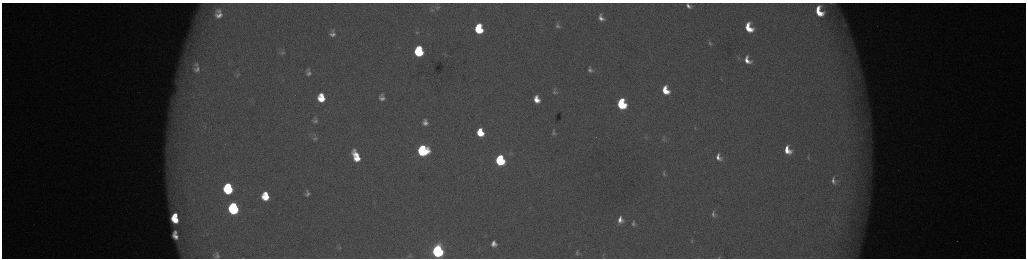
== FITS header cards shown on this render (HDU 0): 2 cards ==
NAXIS1  =                 2048 /fastest changing axis
NAXIS2  =                  512 /next to fastest changing axis

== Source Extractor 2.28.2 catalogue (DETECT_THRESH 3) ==
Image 2048 x 512 px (HDU 0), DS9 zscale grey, zoomed out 1/2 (1 PNG px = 2 x 2 image px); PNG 1028 x 260 px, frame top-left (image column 1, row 511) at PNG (2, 3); no overlay
Background 176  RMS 2.1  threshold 6.19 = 3 sigma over >= 5 px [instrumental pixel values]
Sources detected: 75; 5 cannot appear on this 1/2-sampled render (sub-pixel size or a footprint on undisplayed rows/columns) and are not listed; the other 70 listed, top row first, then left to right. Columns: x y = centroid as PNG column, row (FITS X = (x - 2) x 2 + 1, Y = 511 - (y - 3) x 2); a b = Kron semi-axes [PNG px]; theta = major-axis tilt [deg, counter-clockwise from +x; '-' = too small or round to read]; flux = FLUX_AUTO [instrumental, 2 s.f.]
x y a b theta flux
831 3 8 4 -12 1100
688 6 10 6 -37 2700
437 7 9 6 -3 1900
432 10 8 5 10 1400
219 11 5 4 - 1200
819 11 11 7 -66 12000
219 15 6 5 - 2500
601 18 7 4 -63 2400
844 25 6 6 - 1300
558 26 7 5 -57 1300
749 28 9 6 -66 11000
479 29 8 6 -81 24000
417 32 6 5 - 910
332 33 8 5 88 2200
710 43 8 4 -68 1000
419 51 8 6 -82 37000
282 53 6 3 20 720
738 58 5 3 - 440
747 60 10 7 -62 4800
197 65 11 9 -16 4000
590 67 4 3 - 490
196 69 13 10 -13 4900
308 70 6 4 -47 660
590 70 7 5 -22 1400
309 73 7 6 - 1600
237 75 7 3 43 600
665 90 7 5 -67 9300
555 92 9 6 -72 1400
382 95 6 5 - 1100
321 98 9 7 -86 11000
382 98 9 7 -17 2600
537 99 8 6 -73 5600
621 104 7 6 - 40000
315 121 9 8 - 2200
425 122 6 5 - 2300
695 128 4 3 - 370
480 132 7 5 -75 11000
554 133 7 6 - 1300
646 137 4 3 - 390
315 138 9 6 13 1700
663 139 7 5 49 940
787 150 9 7 -64 7200
423 151 7 7 - 59000
356 156 11 6 -66 10000
718 157 7 4 -69 2700
808 158 7 4 -77 860
500 160 7 6 - 50000
664 174 7 4 -85 870
833 180 7 4 -83 1700
228 189 8 7 - 36000
307 193 9 7 88 1900
265 196 8 6 -82 11000
233 208 8 7 - 61000
713 214 6 4 -78 1300
175 215 4 3 - 3300
175 219 7 5 -44 9800
620 220 9 7 86 3900
634 224 8 7 - 1600
175 232 3 3 - 1100
175 236 6 4 -48 3000
692 241 5 3 - 490
494 244 6 5 - 2800
339 247 11 7 -88 2000
438 251 7 6 - 130000
217 253 5 4 - 670
577 253 9 7 84 1800
603 255 7 3 72 550
217 256 9 6 -4 1300
410 256 5 5 - 540
719 257 4 3 - 330
At the frame edge (FLAGS 8, measured only in part): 4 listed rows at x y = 831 3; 688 6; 438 251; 719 257
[5 sub-pixel or undisplayed-footprint detections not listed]